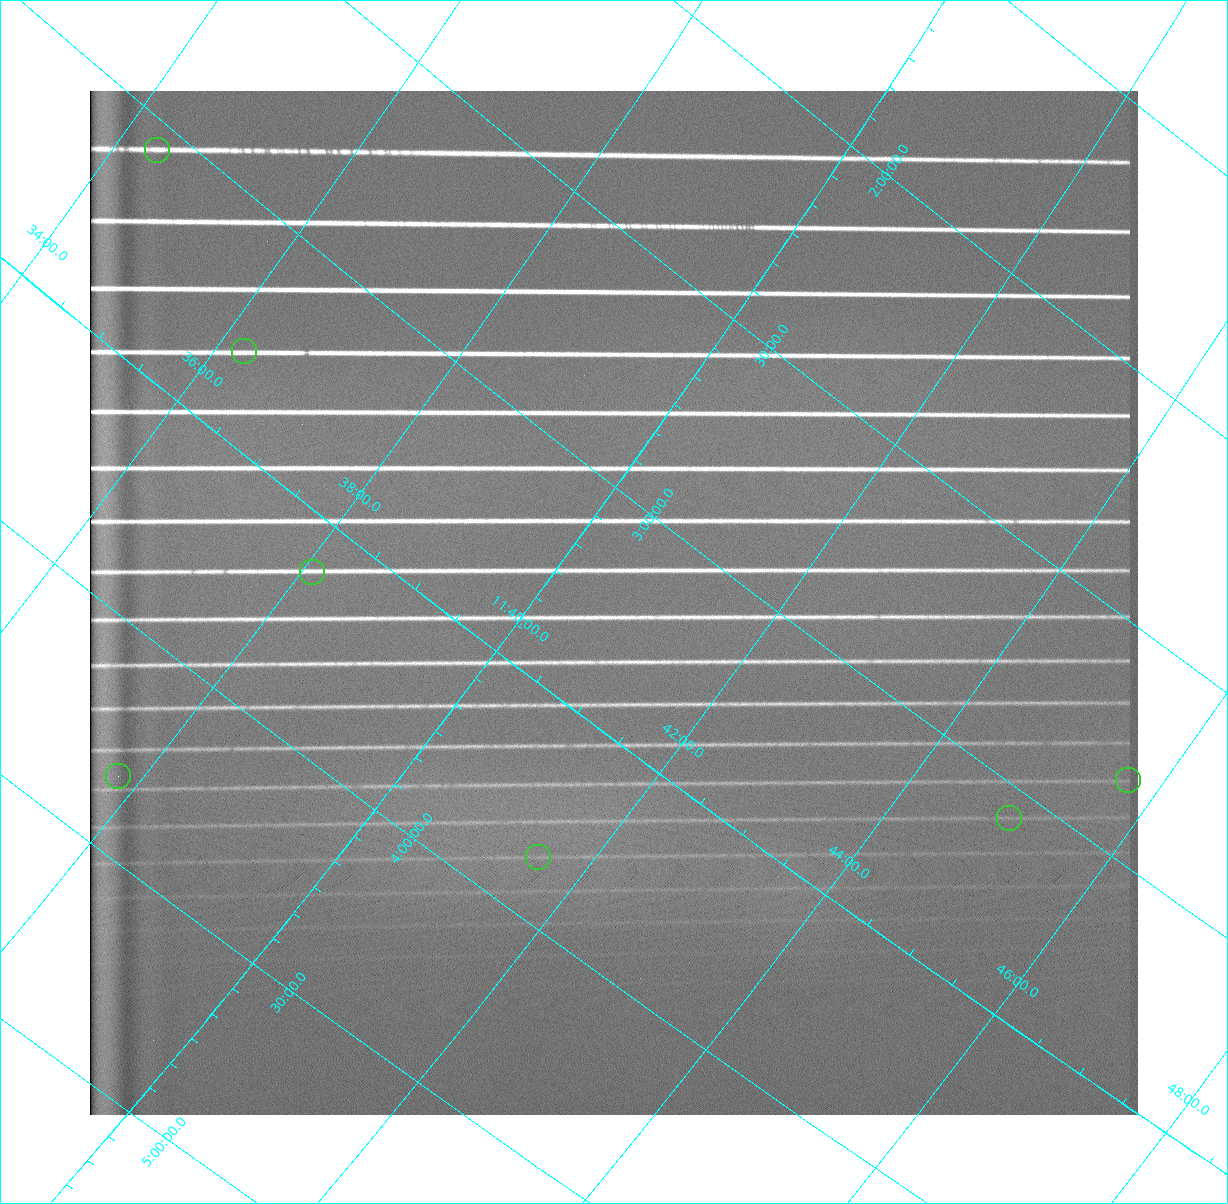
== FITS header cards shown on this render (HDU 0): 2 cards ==
NAXIS1  =                 1048 /fastest changing axis
NAXIS2  =                 1024 /next to fastest changing axis

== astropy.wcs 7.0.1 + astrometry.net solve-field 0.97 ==
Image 1048 x 1024 px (HDU 0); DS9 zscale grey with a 90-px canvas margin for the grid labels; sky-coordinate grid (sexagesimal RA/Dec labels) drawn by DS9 from the SOLVED WCS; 7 Tycho-2 reference stars matched to detected sources circled (green)
Header WCS: none
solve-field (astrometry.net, Tycho-2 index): SOLVED blind (the file carries no WCS)
Solved WCS: RA---TAN-SIP/DEC--TAN-SIP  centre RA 11:40:39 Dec +03:14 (175.16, +3.23 deg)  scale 8.92 x 8.8 arcsec/px (non-square pixels)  FOV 155.8' x 150.1'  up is -144 deg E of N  parity normal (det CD < 0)
(file carries no celestial WCS; the grid is the blind solution)
Tycho-2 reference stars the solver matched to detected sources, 7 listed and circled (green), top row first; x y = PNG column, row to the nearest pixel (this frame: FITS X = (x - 90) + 1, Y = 1024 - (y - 91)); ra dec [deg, ICRS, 3 dp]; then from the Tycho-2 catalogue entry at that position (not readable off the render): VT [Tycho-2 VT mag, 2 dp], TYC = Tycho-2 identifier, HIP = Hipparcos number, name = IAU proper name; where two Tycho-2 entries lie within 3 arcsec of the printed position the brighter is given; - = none
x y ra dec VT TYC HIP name
157 150 173.591 +3.060 5.81 274-1078-1 56445 -
244 351 174.061 +3.301 7.29 274-1048-1 56598 -
312 572 174.521 +3.622 8.41 274-881-1 56747 -
118 776 174.450 +4.323 9.70 274-679-1 56724 -
1128 780 176.426 +2.821 8.15 275-157-1 57370 Flegetonte
1009 818 176.247 +3.071 8.61 275-271-1 57302 -
538 857 175.389 +3.851 8.80 275-801-1 57028 -